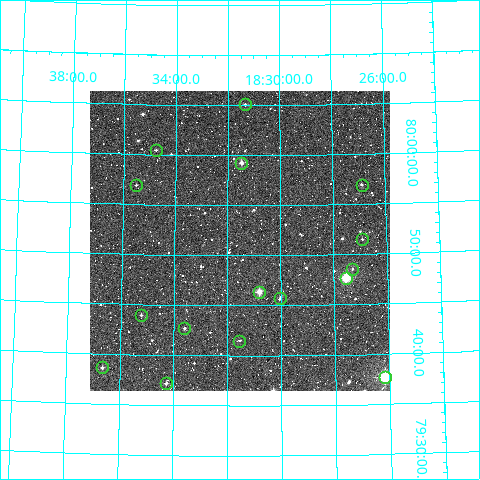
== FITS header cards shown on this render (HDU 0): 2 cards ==
NAXIS1  =                  300
NAXIS2  =                  300

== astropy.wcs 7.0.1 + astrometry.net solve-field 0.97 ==
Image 300 x 300 px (HDU 0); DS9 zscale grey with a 90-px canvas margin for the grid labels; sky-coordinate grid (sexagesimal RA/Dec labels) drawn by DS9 from the SOLVED WCS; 16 Tycho-2 reference stars matched to detected sources circled (green)
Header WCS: RA---TAN/DEC--TAN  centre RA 18:31:32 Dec +79:51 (277.89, +79.86 deg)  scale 6 arcsec/px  FOV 30.0' x 30.0'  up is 0 deg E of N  parity normal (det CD < 0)
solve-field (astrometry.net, Tycho-2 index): VERIFIED the header's WCS against the Tycho-2 star catalogue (verified at 2 index scales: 9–16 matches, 0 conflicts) and refined it, rather than solving blind
Solved WCS: RA---TAN-SIP/DEC--TAN-SIP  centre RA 18:31:33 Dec +79:51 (277.89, +79.86 deg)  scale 6 arcsec/px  FOV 30.0' x 30.0'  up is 0 deg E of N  parity normal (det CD < 0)
The solver's refit moves the header's centre by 0.41 arcsec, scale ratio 0.9997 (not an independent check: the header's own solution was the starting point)
Tycho-2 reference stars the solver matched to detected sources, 16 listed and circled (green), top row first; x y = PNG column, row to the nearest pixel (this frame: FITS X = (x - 90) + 1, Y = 300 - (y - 91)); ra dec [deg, ICRS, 3 dp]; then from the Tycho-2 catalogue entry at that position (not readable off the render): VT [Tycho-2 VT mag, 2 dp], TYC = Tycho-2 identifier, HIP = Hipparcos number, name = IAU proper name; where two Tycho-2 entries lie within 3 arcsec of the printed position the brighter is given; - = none
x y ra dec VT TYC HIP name
245 104 277.837 +80.085 11.39 4578-1219-1 - -
156 150 278.692 +80.008 12.31 4578-708-1 - -
241 163 277.868 +79.988 9.80 4578-316-1 - -
136 185 278.875 +79.949 12.72 4578-939-1 - -
362 185 276.722 +79.949 11.55 4578-903-1 - -
362 239 276.727 +79.858 12.42 4578-94-1 - -
352 269 276.825 +79.809 11.89 4578-999-1 - -
346 278 276.890 +79.795 8.35 4578-30-1 90461 -
259 292 277.704 +79.773 9.87 4578-814-1 - -
280 298 277.502 +79.763 12.27 4578-472-1 - -
141 315 278.808 +79.732 12.18 4578-376-1 - -
184 328 278.401 +79.711 11.37 4578-583-1 - -
239 341 277.887 +79.692 12.14 4578-328-1 - -
102 367 279.161 +79.644 10.70 4578-689-1 - -
385 377 276.539 +79.629 7.24 4578-1292-1 90353 -
166 383 278.566 +79.620 11.60 4578-527-1 - -